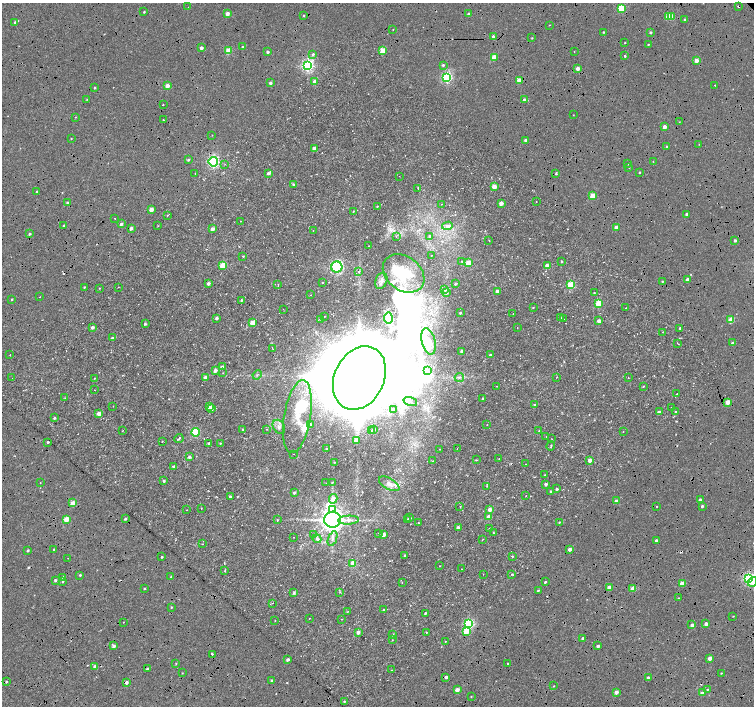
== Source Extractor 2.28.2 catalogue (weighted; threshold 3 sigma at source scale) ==
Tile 7 of 4 x 4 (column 3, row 2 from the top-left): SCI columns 3016-4518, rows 3046-4452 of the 6025 x 6022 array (HDU 1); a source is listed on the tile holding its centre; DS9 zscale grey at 2 x 2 block average (1 PNG px = mean of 2 x 2 image px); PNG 756 x 708 px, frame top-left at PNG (2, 3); each listed source drawn as its Kron ellipse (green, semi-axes under 4 px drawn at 4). Shown black and unused: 2% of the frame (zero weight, under 4 of 8 exposures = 5% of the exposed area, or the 3 px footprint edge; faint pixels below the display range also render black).
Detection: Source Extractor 2.28.2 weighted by HDU 2 'WHT'; one run over the whole footprint, this tile lists its part. Background 8.86e-04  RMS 0.0025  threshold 0.0102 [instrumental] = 3 sigma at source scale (4.09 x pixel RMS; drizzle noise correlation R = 1.36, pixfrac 0.8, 0.0396/0.0396 arcsec/px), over >= 5 px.
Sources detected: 355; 4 inside a brighter object's white glare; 10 cosmic-ray / hot-pixel residue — neither listed nor drawn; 7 inside a brighter listed object's ellipse — not listed separately; the other 334 listed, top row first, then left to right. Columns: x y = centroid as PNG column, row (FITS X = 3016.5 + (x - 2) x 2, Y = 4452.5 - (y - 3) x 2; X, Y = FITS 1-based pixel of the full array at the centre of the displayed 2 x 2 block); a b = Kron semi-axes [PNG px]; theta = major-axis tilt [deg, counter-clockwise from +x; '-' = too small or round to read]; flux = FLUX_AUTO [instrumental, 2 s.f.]
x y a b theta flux
738 6 2 2 - 0.64
188 7 2 2 - 0.44
621 8 3 3 - 21
144 12 2 2 - 0.52
227 14 3 2 - 3.1
468 14 2 2 - 1.6
304 15 2 2 - 0.46
668 16 3 3 - 9.6
672 17 3 2 - 7.4
685 20 3 2 - 0.8
15 22 3 2 - 0.94
549 25 2 2 - 0.23
393 30 2 2 - 0.2
603 32 2 2 - 0.48
650 32 3 2 - 0.93
493 36 2 2 - 1.3
532 38 2 2 - 0.38
625 43 2 2 - 0.3
648 44 2 2 - 0.37
243 47 2 2 - 1.5
201 48 2 2 - 2.1
228 51 3 3 - 13
382 51 3 3 - 16
574 51 2 2 - 0.28
268 52 2 2 - 1.4
313 54 4 3 - 0.98
625 56 2 2 - 0.68
494 57 3 2 - 13
696 60 3 2 - 4.4
443 65 3 3 - 0.75
308 66 4 3 - 130
578 68 3 2 - 2.9
447 78 3 3 - 79
519 80 3 3 - 9.8
315 81 3 2 - 3.6
270 83 2 2 - 1.4
715 85 2 2 - 0.41
167 86 2 2 - 5.4
95 88 3 2 - 0.48
87 99 3 2 - 0.33
525 100 3 2 - 3.7
163 104 2 2 - 0.25
573 115 2 2 - 0.2
75 117 3 2 - 0.26
163 120 2 2 - 0.43
679 122 3 2 - 0.29
664 127 2 2 - 5.1
212 135 2 2 - 0.2
71 139 2 2 - 0.25
526 140 2 2 - 2.4
699 144 2 2 - 0.25
667 147 3 2 - 0.93
314 148 3 3 - 2.5
188 160 3 3 - 0.73
213 162 5 4 - 59
653 162 3 2 - 0.21
225 164 2 2 - 0.27
628 164 2 2 - 0.24
629 168 2 2 - 0.29
639 172 2 2 - 0.54
195 173 2 2 - 0.2
268 173 3 3 - 1.3
556 174 3 2 - 0.6
399 176 2 2 - 0.15
294 185 3 2 - 2.3
494 187 3 3 - 6.6
418 188 3 2 - 0.43
37 191 2 2 - 0.59
593 196 3 2 - 12
536 201 2 2 - 0.17
67 202 2 2 - 0.62
501 203 3 3 - 3.9
441 204 2 2 - 0.38
377 206 2 2 - 0.33
151 209 3 2 - 6.2
353 211 2 2 - 0.29
687 214 2 2 - 1.8
168 215 3 2 - 0.3
115 218 2 2 - 0.25
240 221 2 2 - 0.52
121 224 3 2 - 1.6
64 226 2 2 - 0.74
158 226 3 2 - 0.26
447 226 5 4 - 3.4
616 227 2 2 - 4.5
131 228 3 2 - 2
212 229 3 3 - 2.8
313 230 2 2 - 0.16
30 234 3 2 - 0.81
396 236 2 2 - 0.22
430 236 3 3 - 1.1
489 240 2 2 - 0.21
735 240 2 2 - 1.1
369 246 2 2 - 0.25
431 255 2 2 - 0.2
243 256 3 2 - 0.39
462 261 2 2 - 0.27
562 261 2 2 - 0.69
468 263 3 3 - 6.6
223 265 4 3 - 11
547 266 3 3 - 4.6
337 267 5 5 - 44
359 271 3 2 - 0.4
404 273 23 17 -38 26
687 279 3 2 - 1.7
381 281 8 6 70 2.2
662 281 2 2 - 0.44
208 283 2 2 - 1.9
322 283 2 2 - 0.22
455 284 3 2 - 0.49
278 285 3 2 - 0.32
571 285 3 3 - 14
84 287 3 2 - 0.43
118 287 2 2 - 0.2
99 288 2 2 - 0.23
445 290 3 3 - 0.78
497 291 3 3 - 3.5
447 293 4 3 - 0.81
594 293 2 2 - 0.38
311 295 2 2 - 0.21
39 297 2 2 - 0.42
12 299 2 2 - 0.45
242 300 3 2 - 0.64
599 303 4 3 - 11
533 307 2 2 - 0.35
626 308 2 2 - 0.24
283 309 2 2 - 0.19
460 313 2 2 - 0.71
513 314 2 2 - 0.24
324 316 3 2 - 0.3
217 318 3 2 - 1.1
388 318 5 3 - 2
561 318 2 2 - 0.17
320 319 3 2 - 0.51
563 319 2 2 - 0.2
731 320 3 3 - 13
599 321 2 2 - 3.9
253 323 4 3 - 7.8
145 324 2 2 - 0.84
92 327 2 2 - 1.9
517 327 2 2 - 0.19
680 328 2 2 - 0.77
662 332 2 2 - 0.34
112 338 2 2 - 1.5
429 341 13 6 -76 4.3
677 343 3 2 - 0.3
733 343 3 2 - 2
272 348 2 2 - 0.2
462 351 2 2 - 2.3
10 355 2 2 - 0.24
490 355 2 2 - 0.78
222 367 2 2 - 1.6
215 370 3 2 - 2.5
427 370 3 2 - 0.4
223 373 2 2 - 0.24
257 375 5 2 - 0.63
459 377 5 2 - 0.78
557 377 3 2 - 0.22
12 378 2 2 - 0.24
94 378 2 2 - 0.28
205 378 3 3 - 3.8
359 378 33 25 64 18000
628 378 2 2 - 0.25
497 386 3 2 - 0.22
643 386 2 2 - 0.42
94 390 2 2 - 0.18
677 394 2 2 - 0.28
65 398 3 2 - 0.22
482 399 2 2 - 0.42
410 402 7 4 -17 1.8
728 402 3 2 - 7.8
534 405 2 2 - 0.75
113 406 2 2 - 0.17
209 407 3 3 - 5
671 408 2 2 - 0.17
211 409 3 2 - 2.5
394 410 3 3 - 1.4
659 412 3 3 - 1.4
676 412 3 2 - 0.69
99 413 3 3 - 4
297 417 37 13 81 17
54 418 3 2 - 0.81
311 424 3 3 - 1.1
487 425 2 2 - 0.13
279 427 7 5 -55 2
243 429 2 2 - 0.38
267 429 2 2 - 0.25
123 430 2 2 - 0.18
373 430 2 2 - 1.6
371 431 2 2 - 0.28
539 431 3 2 - 0.39
623 431 2 2 - 0.2
196 432 4 4 - 22
546 436 2 2 - 0.15
179 438 5 2 - 0.84
552 439 2 2 - 0.22
356 440 4 3 - 4.4
162 441 2 2 - 0.32
48 442 2 2 - 0.96
209 443 2 2 - 0.8
220 443 3 2 - 0.46
551 446 5 2 - 0.47
457 448 2 2 - 0.16
326 449 2 2 - 0.32
439 449 2 2 - 0.21
293 454 2 2 - 0.2
189 457 4 3 - 1.1
499 459 2 2 - 0.25
476 460 3 2 - 0.36
590 460 3 3 - 3.8
433 461 2 2 - 0.21
334 462 3 2 - 0.37
526 464 2 2 - 0.22
174 466 2 2 - 1.5
545 475 3 2 - 0.3
164 481 3 3 - 0.77
332 482 3 2 - 0.39
40 483 2 2 - 0.18
326 483 2 2 - 0.26
389 484 11 5 -29 2.9
546 484 2 2 - 1.6
487 486 2 2 - 0.22
557 489 2 2 - 0.96
551 491 2 2 - 0.51
294 493 3 2 - 0.9
526 496 2 2 - 0.21
230 497 2 2 - 1.9
333 499 5 3 - 4.1
700 500 2 2 - 2.4
616 501 2 2 - 3.9
73 503 3 2 - 8
657 506 2 2 - 0.28
702 506 2 2 - 1.2
460 507 2 2 - 0.29
201 508 2 2 - 0.21
333 509 4 4 - 5.2
187 510 2 2 - 0.14
490 510 3 3 - 4.1
489 517 3 3 - 3.2
410 518 3 2 - 0.92
66 519 3 2 - 11
125 519 3 2 - 0.87
277 520 3 2 - 0.27
333 520 8 8 - 280
348 520 10 4 2 2.7
407 520 3 2 - 0.74
560 522 3 2 - 0.39
418 523 2 2 - 0.26
458 528 3 2 - 3.1
490 529 3 2 - 1
379 533 2 2 - 0.28
493 533 2 2 - 0.35
313 535 3 3 - 0.51
383 535 3 3 - 2.8
293 537 2 2 - 0.18
317 539 4 4 - 1.4
332 539 8 3 69 1.6
483 539 4 2 - 0.3
656 541 2 2 - 1.4
202 544 2 2 - 0.19
54 549 2 2 - 0.71
570 549 2 2 - 3.2
28 550 3 3 - 0.69
405 555 2 2 - 0.97
512 556 3 2 - 0.36
162 557 2 2 - 0.61
68 558 2 2 - 0.35
353 563 4 3 - 6
439 566 2 2 - 0.17
461 569 2 2 - 0.18
225 570 3 2 - 0.36
483 574 2 2 - 0.17
512 574 4 3 - 0.5
80 575 2 2 - 0.63
171 576 3 2 - 0.43
63 577 3 2 - 0.49
749 579 4 3 - 100
55 580 2 2 - 1
63 581 2 2 - 0.49
402 582 2 2 - 0.24
545 582 3 2 - 0.64
753 582 5 4 - 4.2
682 583 2 2 - 6.7
609 587 3 2 - 6.1
144 588 2 2 - 0.42
633 589 3 2 - 9
538 590 3 2 - 0.7
340 592 3 2 - 0.47
294 593 4 3 - 0.81
678 598 3 2 - 0.34
272 603 3 2 - 0.24
171 607 3 2 - 0.4
384 610 2 2 - 0.8
347 611 3 2 - 0.27
425 613 2 2 - 0.63
733 616 2 2 - 0.29
309 618 2 2 - 0.29
341 619 2 2 - 0.24
275 620 2 2 - 0.17
123 622 2 2 - 0.33
469 624 3 3 - 66
706 624 2 2 - 2.8
692 625 2 2 - 3.1
466 631 3 3 - 18
358 632 3 3 - 2.2
426 632 2 2 - 0.36
393 635 3 3 - 0.69
583 638 2 2 - 0.72
392 640 2 2 - 0.24
445 641 2 2 - 0.22
114 646 3 3 - 1.7
598 646 2 2 - 1.4
212 654 3 2 - 0.76
710 658 3 2 - 5.7
288 660 2 2 - 1.7
176 663 3 2 - 0.23
508 663 3 2 - 0.46
95 667 2 2 - 2.9
147 669 3 2 - 0.86
392 670 2 2 - 0.23
182 673 2 2 - 0.25
721 673 3 2 - 0.36
446 677 2 2 - 2.1
648 678 2 2 - 1.7
272 681 3 2 - 1.2
6 682 3 3 - 0.71
126 683 3 3 - 1.6
554 686 2 2 - 0.24
707 689 2 2 - 0.45
457 690 2 2 - 5.7
616 692 2 2 - 3.9
702 693 3 2 - 3.3
471 696 3 2 - 0.26
344 701 2 2 - 0.47
Overlapping masked pixels (flux is a lower limit): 6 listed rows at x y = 738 6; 621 8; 243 47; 525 100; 66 519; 702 693
Isophote crosses this tile's border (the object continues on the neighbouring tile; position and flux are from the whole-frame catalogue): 2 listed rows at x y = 749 579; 753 582
Diffuse or blended objects may show on this block-average render without a row.